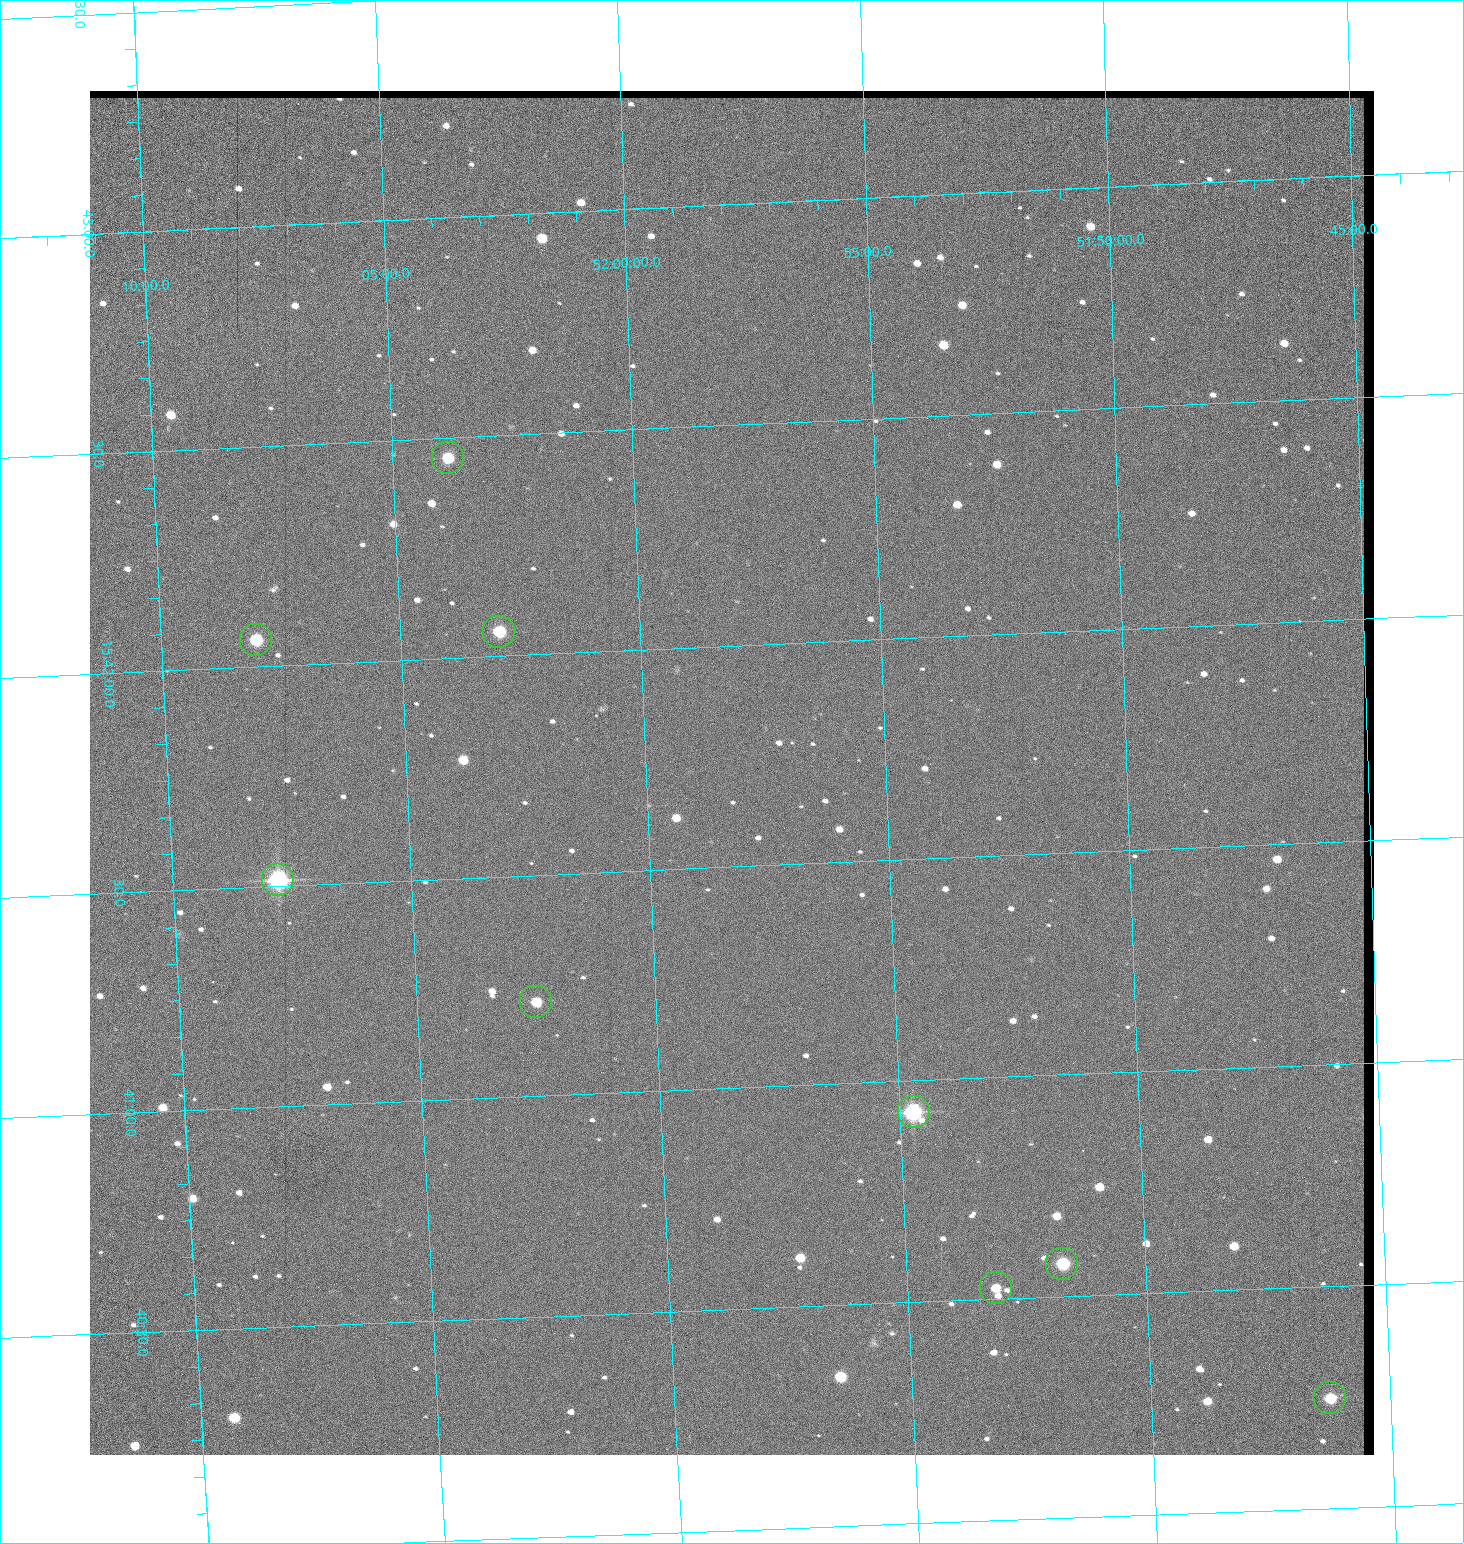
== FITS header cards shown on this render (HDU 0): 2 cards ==
NAXIS1  =                 1284 / length of data axis 1
NAXIS2  =                 1364 / length of data axis 2

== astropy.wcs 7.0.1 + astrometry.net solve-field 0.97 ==
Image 1284 x 1364 px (HDU 0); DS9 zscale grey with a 90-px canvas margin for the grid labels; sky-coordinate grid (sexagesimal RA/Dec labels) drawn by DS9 from the SOLVED WCS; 9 Tycho-2 reference stars matched to detected sources circled (green)
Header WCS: RA---TAN/DEC--TAN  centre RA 15:41:43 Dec +51:58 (235.43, +51.97 deg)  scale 1.26 arcsec/px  FOV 26.9' x 28.5'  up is +92 deg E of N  parity flipped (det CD > 0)
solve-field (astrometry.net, Tycho-2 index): VERIFIED the header's WCS against the Tycho-2 star catalogue (9 matches, 0 conflicts) and refined it, rather than solving blind
Solved WCS: RA---TAN-SIP/DEC--TAN-SIP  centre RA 15:41:43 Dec +51:58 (235.43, +51.97 deg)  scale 1.25 arcsec/px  FOV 26.8' x 28.5'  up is +92 deg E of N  parity flipped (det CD > 0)
The solver's refit moves the header's centre by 0.4 arcsec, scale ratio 0.9965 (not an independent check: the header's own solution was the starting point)
Tycho-2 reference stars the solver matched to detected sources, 9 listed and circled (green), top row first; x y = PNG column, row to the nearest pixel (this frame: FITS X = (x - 90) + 1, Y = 1364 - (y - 91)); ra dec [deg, ICRS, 3 dp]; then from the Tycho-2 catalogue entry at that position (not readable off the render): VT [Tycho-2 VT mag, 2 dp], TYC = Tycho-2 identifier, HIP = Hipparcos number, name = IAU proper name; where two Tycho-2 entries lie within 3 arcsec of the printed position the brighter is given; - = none
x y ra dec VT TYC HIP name
448 458 235.614 +52.064 11.61 3489-1132-1 - -
499 632 235.514 +52.049 11.19 3489-1407-1 - -
256 640 235.515 +52.133 11.12 3489-1380-1 - -
278 880 235.378 +52.130 9.31 3489-1322-1 76850 -
536 1002 235.303 +52.042 11.52 3489-958-1 - -
914 1112 235.232 +51.912 9.59 3489-824-1 - -
1062 1264 235.143 +51.862 10.97 3489-1016-1 - -
996 1288 235.131 +51.886 12.29 3489-908-1 - -
1330 1398 235.062 +51.771 11.53 3489-1453-1 - -